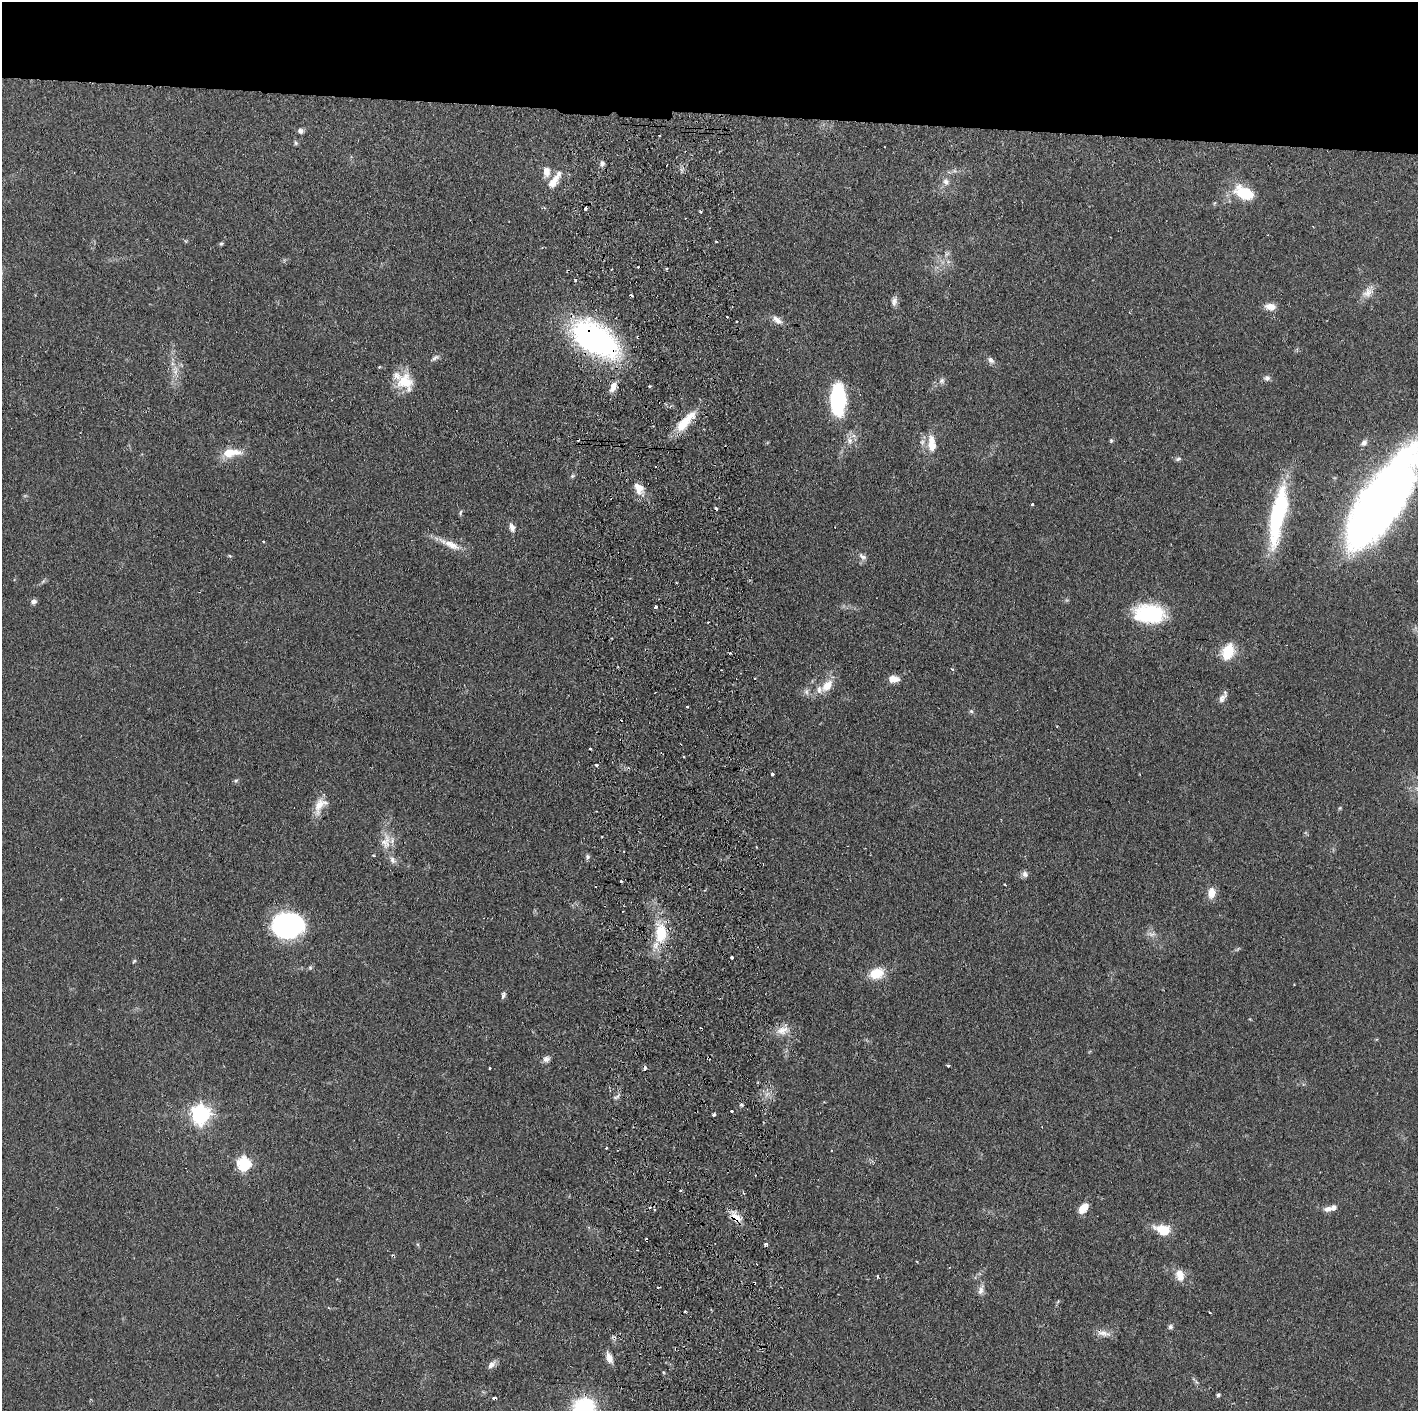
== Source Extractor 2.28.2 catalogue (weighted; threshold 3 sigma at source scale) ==
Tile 2 of 3 x 3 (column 2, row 1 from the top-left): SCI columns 1475-2890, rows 2820-4228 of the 4364 x 4231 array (HDU 1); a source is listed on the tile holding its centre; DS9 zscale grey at full resolution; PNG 1420 x 1413 px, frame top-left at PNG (2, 2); no overlay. Shown black and unused: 8% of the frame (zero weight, under 2 of 3 exposures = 3% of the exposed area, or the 3 px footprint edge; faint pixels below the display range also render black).
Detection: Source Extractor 2.28.2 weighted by HDU 2 'WHT'; one run over the whole footprint, this tile lists its part. Background 0.0611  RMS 0.0056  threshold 0.0252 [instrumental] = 3 sigma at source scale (4.5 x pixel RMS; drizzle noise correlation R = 1.50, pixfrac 1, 0.05/0.05 arcsec/px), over >= 5 px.
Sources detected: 138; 1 too faint to see at this stretch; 24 cosmic-ray / hot-pixel residue — not listed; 6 inside a brighter listed object's ellipse — not listed separately; the other 107 listed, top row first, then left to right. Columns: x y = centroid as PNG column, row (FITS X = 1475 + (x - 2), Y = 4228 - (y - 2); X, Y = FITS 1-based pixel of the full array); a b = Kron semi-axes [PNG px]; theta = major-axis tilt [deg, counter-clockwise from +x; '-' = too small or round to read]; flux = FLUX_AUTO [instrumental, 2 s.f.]
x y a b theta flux
300 131 7 6 - 1.8
659 135 3 2 - 0.56
296 143 6 5 - 0.89
602 163 7 6 - 1.9
546 171 13 9 -85 4.8
555 178 26 8 52 6.1
946 181 9 8 - 2.7
1244 193 22 12 -25 21
585 208 3 3 - 2.3
716 241 3 3 - 0.66
221 244 5 5 - 0.77
947 254 8 4 37 1.2
666 268 3 3 - 2.3
1368 292 18 12 38 5.5
894 301 12 7 88 2.4
1270 306 13 8 -2 4.6
727 317 3 3 - 1
777 320 15 8 -39 3.6
736 322 3 2 - 1
595 339 52 28 -33 130
435 358 11 6 27 1.6
991 360 11 7 -40 2.1
175 371 15 6 88 4.1
1267 378 9 7 9 1.8
942 381 9 8 - 2
405 382 22 18 -49 16
613 387 12 7 68 4.6
838 400 27 13 89 57
686 421 34 11 47 14
850 440 10 7 -59 3.1
1111 440 6 5 - 0.76
1364 443 9 6 50 2
932 444 22 10 -84 9.3
231 453 26 10 4 10
1178 459 8 5 16 1.1
572 476 6 5 - 0.93
639 489 15 10 63 5.1
1381 500 91 30 57 510
1033 504 3 3 - 2
1278 515 65 14 79 63
512 527 11 6 -75 2.9
263 541 3 2 - 0.56
452 545 25 9 -25 7.8
230 556 5 4 - 0.63
862 556 12 7 -35 2.3
33 601 7 6 - 2
655 607 3 3 - 2.3
1150 614 27 17 -4 48
1228 652 18 12 66 15
952 669 4 3 - 1.1
755 678 3 3 - 1.9
893 679 11 7 -4 5.6
827 686 18 11 48 8.4
806 692 9 6 -89 1.9
1222 697 16 6 63 2.7
687 706 3 3 - 1.3
971 711 6 5 - 0.96
684 757 3 2 - 0.81
596 765 3 3 - 1.7
772 774 3 3 - 3.1
236 780 6 4 3 0.81
320 805 24 13 58 8.1
1340 808 6 3 71 0.67
386 842 22 13 80 8.6
587 857 7 5 69 1.2
392 860 11 7 -58 2.5
1025 874 9 7 -50 2
621 881 3 3 - 0.96
1005 884 3 2 - 0.58
1211 893 12 8 82 6.1
288 926 26 20 9 110
661 933 21 12 87 20
1151 934 12 6 4 2.3
732 957 3 3 - 1.5
134 961 6 4 45 0.65
310 968 5 5 - 0.84
876 973 14 11 16 13
503 995 10 5 80 1.5
782 1030 19 11 15 6.4
546 1059 10 7 30 2.3
948 1065 3 3 - 0.72
489 1068 3 2 - 0.58
617 1096 10 3 32 1.1
732 1111 3 3 - 1.1
200 1114 7 7 - 240
714 1115 4 3 - 1.3
606 1148 3 2 - 0.44
244 1163 6 6 - 86
755 1175 3 2 - 0.62
1083 1208 13 8 48 6.3
654 1209 3 2 - 1.2
1328 1209 10 7 8 2.8
736 1217 15 10 -38 6.3
1163 1230 14 8 -15 15
647 1240 4 3 - 3.2
766 1244 4 3 - 1.8
1180 1275 15 10 -74 6.1
877 1276 3 3 - 1.4
981 1290 14 7 72 3
685 1311 3 3 - 0.96
1209 1312 3 3 - 1.3
1170 1327 6 6 - 1.3
1104 1333 20 7 -13 4.1
609 1357 14 7 -69 4.5
491 1365 12 6 42 2.7
1218 1395 4 4 - 1.1
584 1407 19 17 10 45
Overlapping masked pixels (flux is a lower limit): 3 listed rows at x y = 595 339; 736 1217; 647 1240
Isophote crosses this tile's border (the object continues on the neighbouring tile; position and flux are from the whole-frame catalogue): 2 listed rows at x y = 1381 500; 584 1407